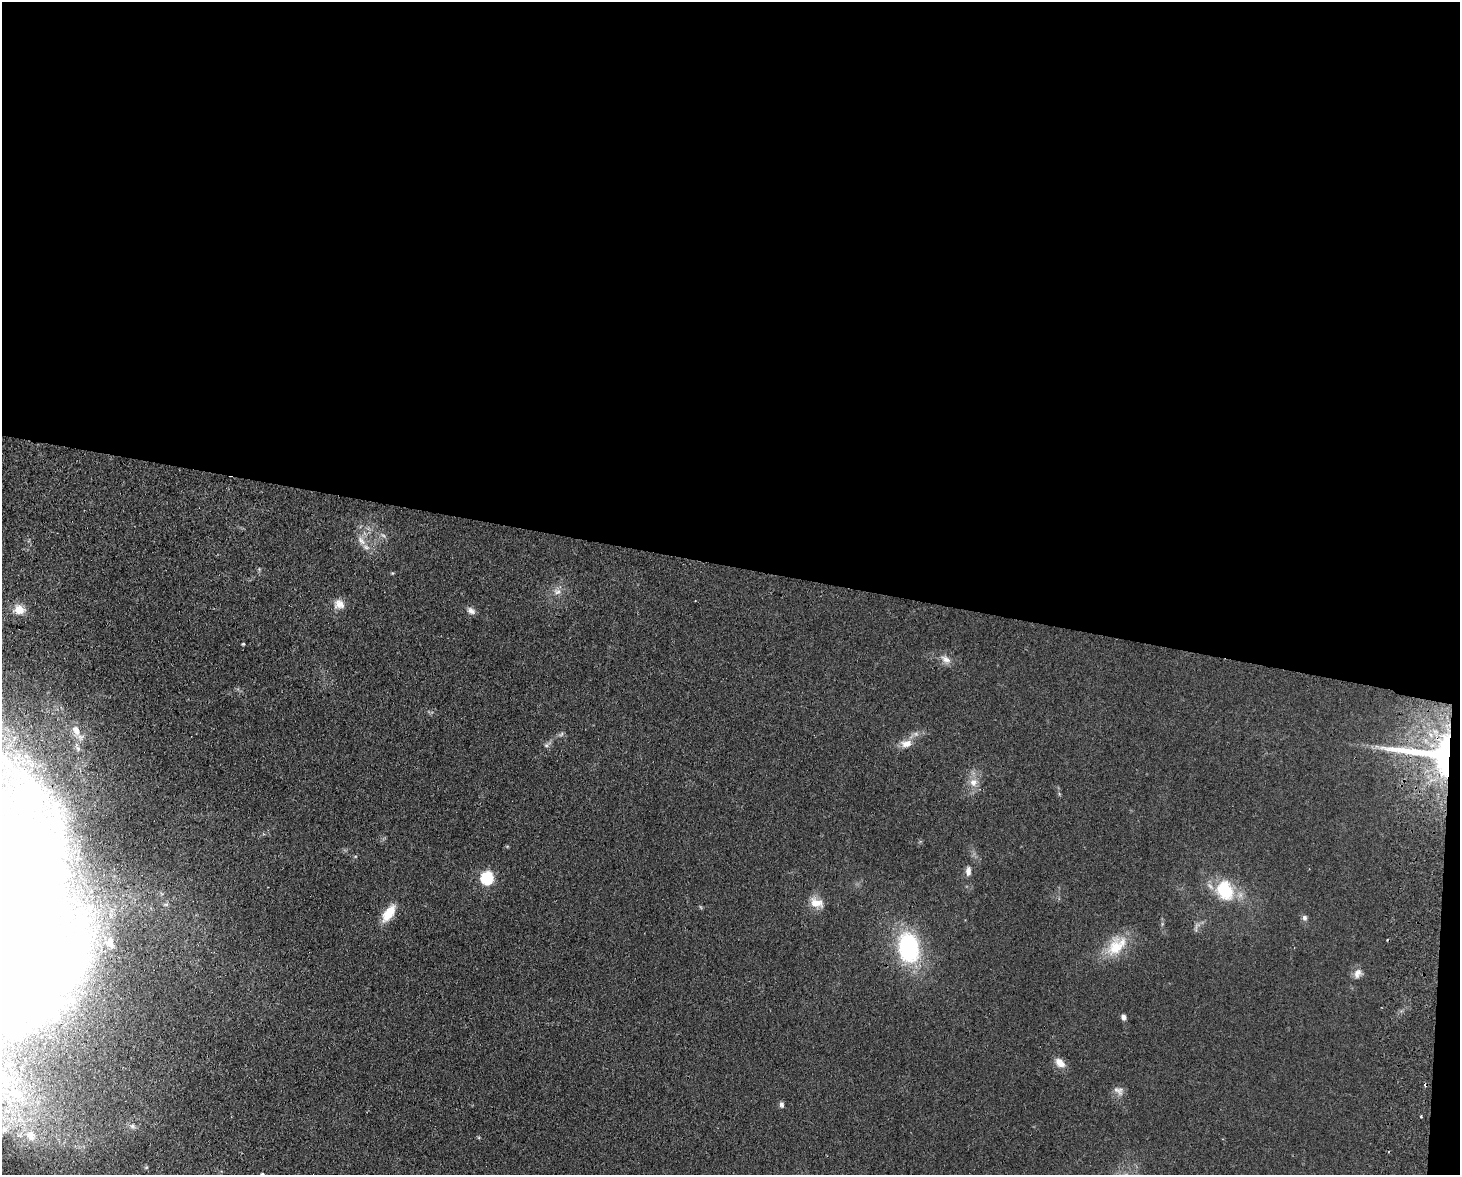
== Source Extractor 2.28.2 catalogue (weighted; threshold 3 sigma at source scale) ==
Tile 3 of 3 x 4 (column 3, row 1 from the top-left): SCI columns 3088-4545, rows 3527-4699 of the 4830 x 4709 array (HDU 1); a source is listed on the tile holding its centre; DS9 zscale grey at full resolution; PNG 1462 x 1177 px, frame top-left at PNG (2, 2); no overlay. Shown black and unused: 49% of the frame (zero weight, under 2 of 3 exposures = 3% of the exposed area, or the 3 px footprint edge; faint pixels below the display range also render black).
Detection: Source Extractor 2.28.2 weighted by HDU 2 'WHT'; one run over the whole footprint, this tile lists its part. Background 0.0735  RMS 0.009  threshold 0.0406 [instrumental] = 3 sigma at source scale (4.5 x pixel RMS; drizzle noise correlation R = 1.50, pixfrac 1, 0.05/0.05 arcsec/px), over >= 5 px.
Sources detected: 44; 2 too faint to see at this stretch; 7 inside a brighter object's white glare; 1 cosmic-ray / hot-pixel residue — not listed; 2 inside a brighter listed object's ellipse — not listed separately; the other 32 listed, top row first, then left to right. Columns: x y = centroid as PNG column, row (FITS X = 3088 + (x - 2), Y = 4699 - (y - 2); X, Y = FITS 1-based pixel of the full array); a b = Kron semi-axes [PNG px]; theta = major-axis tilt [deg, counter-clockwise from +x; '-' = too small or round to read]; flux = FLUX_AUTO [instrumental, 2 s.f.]
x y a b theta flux
361 541 16 8 -52 7.2
392 573 5 4 - 0.83
557 592 11 8 -18 4.9
339 604 13 12 - 7.8
20 610 11 10 - 11
471 611 11 8 -29 4.2
243 644 3 3 - 0.91
946 659 13 9 -36 6.3
76 730 18 11 -75 12
561 734 9 3 45 1.3
906 743 15 9 14 8.7
546 745 6 4 -18 1.5
78 748 8 6 -69 2.6
1436 755 76 31 -10 150
973 782 11 10 - 8
29 795 90 46 85 170
968 871 13 7 87 4.2
487 878 7 6 - 100
1225 890 20 16 -54 46
816 903 18 11 -21 11
389 913 22 10 56 17
1305 918 7 7 - 2.6
110 942 13 7 -77 6.4
1116 946 33 19 45 28
909 947 31 21 -80 97
1358 973 13 10 61 5.5
1124 1017 6 5 - 3
1060 1063 14 9 -42 8.2
1119 1091 15 10 -33 5.2
781 1104 7 6 - 2.4
133 1126 8 8 - 3.9
31 1135 18 15 -61 22
Overlapping masked pixels (flux is a lower limit): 1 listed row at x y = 1436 755